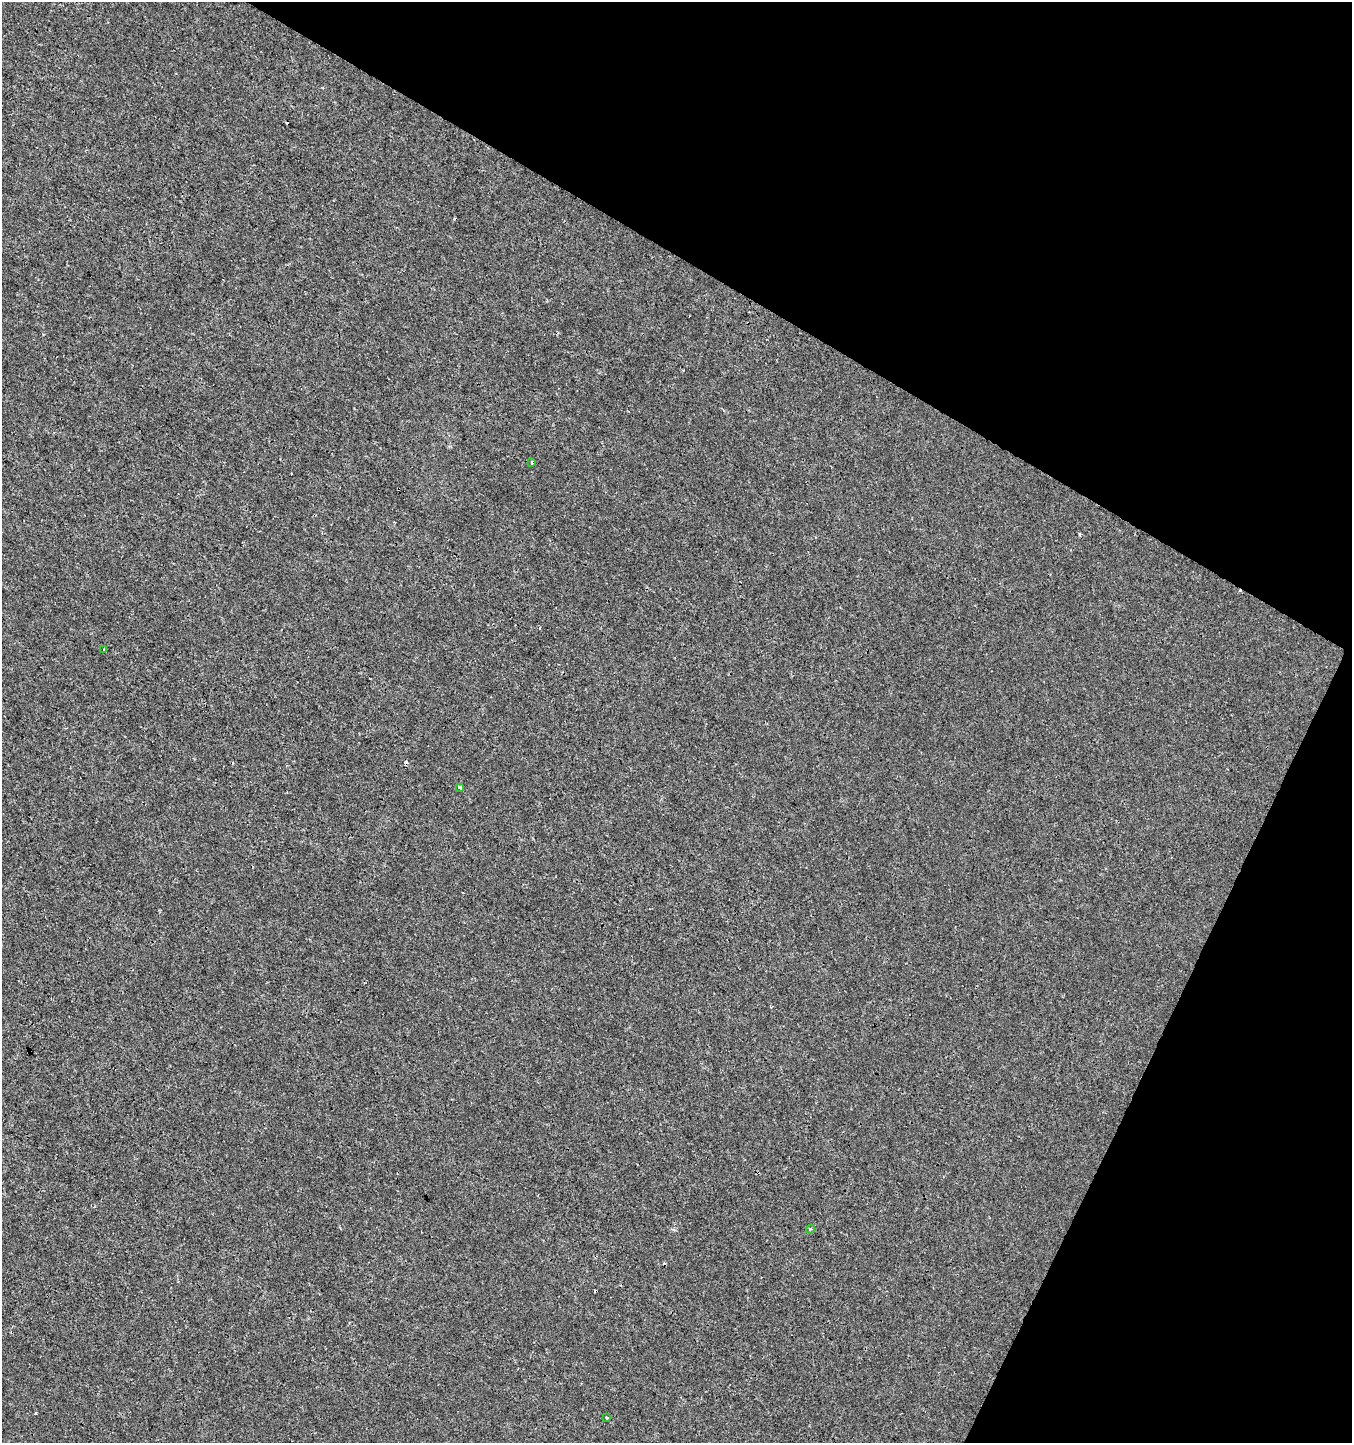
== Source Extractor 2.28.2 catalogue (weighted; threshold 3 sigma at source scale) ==
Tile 8 of 4 x 4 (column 4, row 2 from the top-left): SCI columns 4251-5600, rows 2889-4329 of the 5865 x 5770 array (HDU 1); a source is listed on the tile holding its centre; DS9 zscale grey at full resolution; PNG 1354 x 1445 px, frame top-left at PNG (2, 2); each listed source drawn as its Kron ellipse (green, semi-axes under 4 px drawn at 4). Shown black and unused: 27% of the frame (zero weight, under 3 of 4 exposures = <1% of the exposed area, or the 3 px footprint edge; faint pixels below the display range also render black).
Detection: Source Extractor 2.28.2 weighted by HDU 2 'WHT'; one run over the whole footprint, this tile lists its part. Background 8.52e-04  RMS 0.0013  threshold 0.00604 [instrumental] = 3 sigma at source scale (4.5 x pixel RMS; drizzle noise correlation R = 1.50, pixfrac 1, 0.0396/0.0396 arcsec/px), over >= 5 px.
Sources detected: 10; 5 cosmic-ray / hot-pixel residue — neither listed nor drawn; the other 5 listed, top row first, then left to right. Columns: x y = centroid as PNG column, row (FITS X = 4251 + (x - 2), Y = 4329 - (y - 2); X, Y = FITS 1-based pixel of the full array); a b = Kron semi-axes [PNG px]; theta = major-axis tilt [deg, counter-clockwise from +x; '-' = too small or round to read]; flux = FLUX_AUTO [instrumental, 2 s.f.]
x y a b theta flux
532 462 3 3 - 0.41
104 649 3 3 - 0.17
460 787 3 3 - 0.5
810 1229 4 4 - 0.2
607 1417 4 2 - 0.11